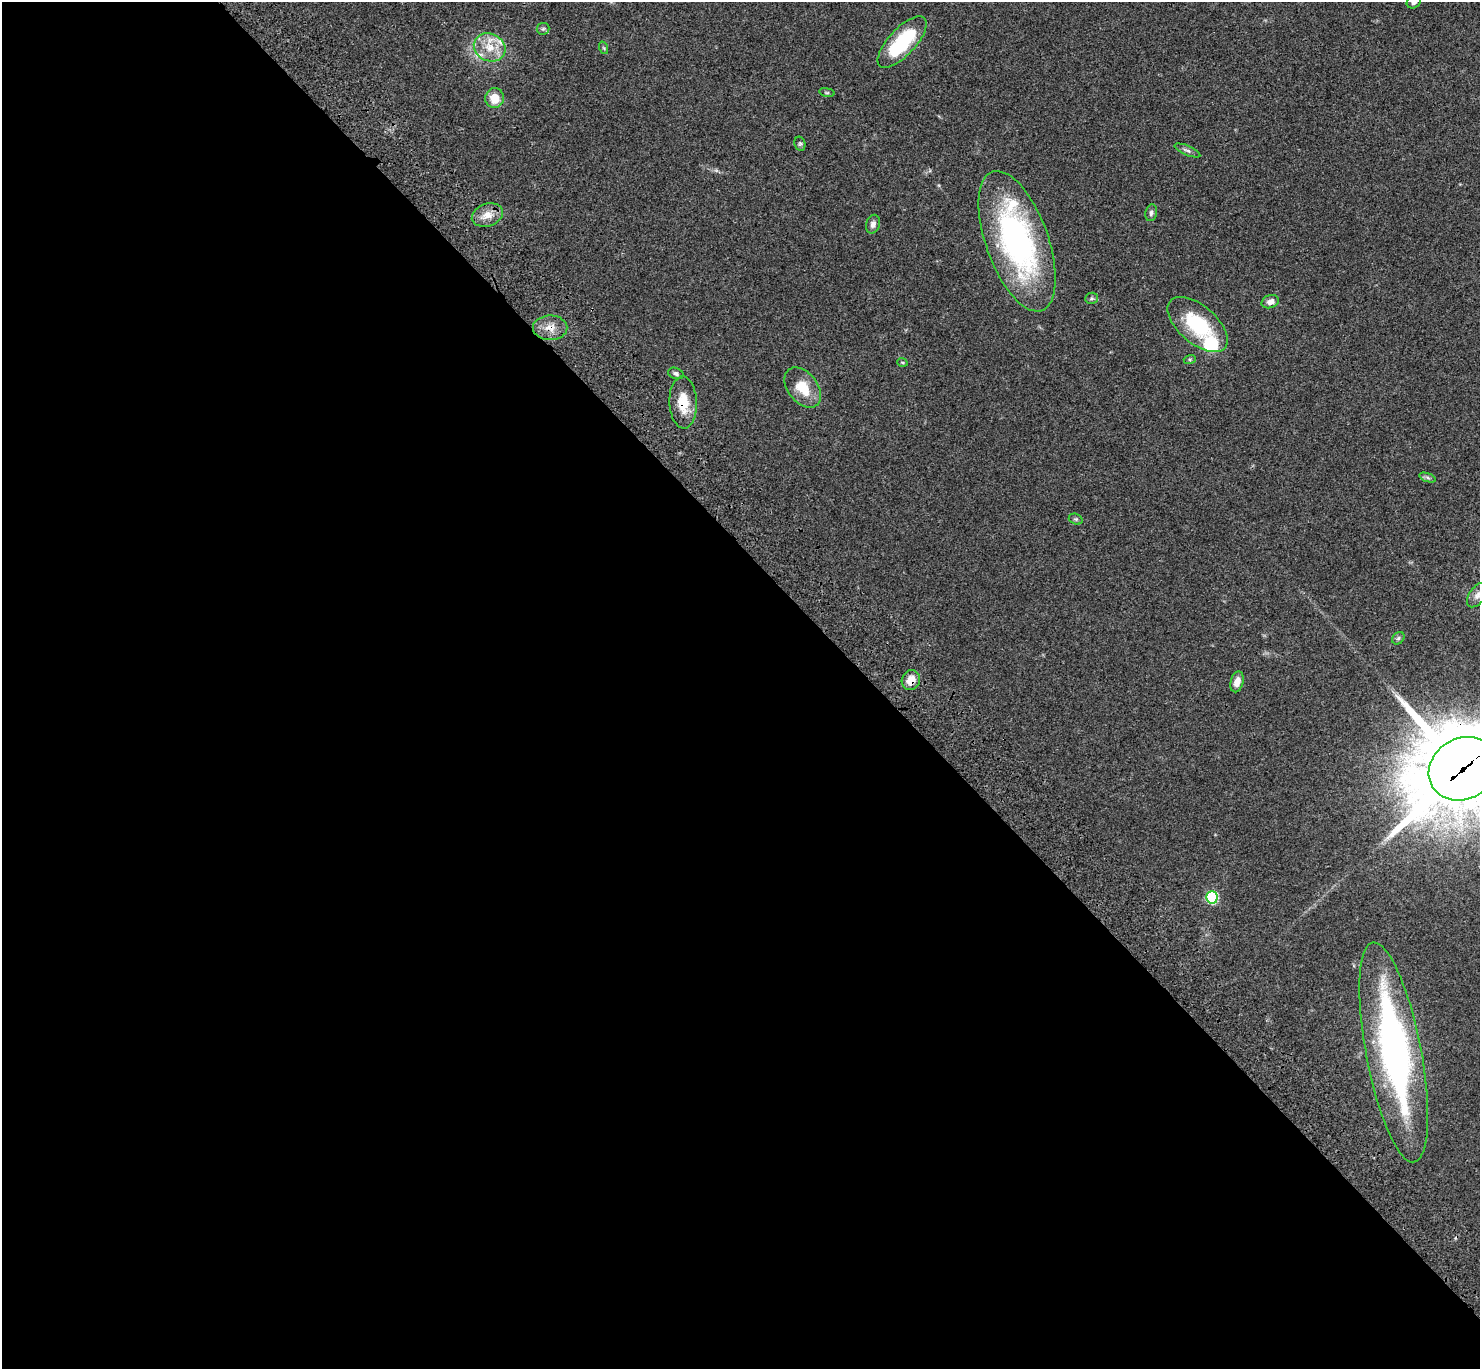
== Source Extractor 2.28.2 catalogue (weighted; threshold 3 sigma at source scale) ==
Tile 9 of 4 x 4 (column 1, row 3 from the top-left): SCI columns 99-1576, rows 1619-2985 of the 6121 x 6108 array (HDU 1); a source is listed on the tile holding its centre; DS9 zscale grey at full resolution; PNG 1482 x 1371 px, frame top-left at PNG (2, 2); each listed source drawn as its Kron ellipse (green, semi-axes under 4 px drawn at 4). Shown black and unused: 59% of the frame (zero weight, under 3 of 4 exposures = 6% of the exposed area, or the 3 px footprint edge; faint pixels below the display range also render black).
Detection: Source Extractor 2.28.2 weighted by HDU 2 'WHT'; one run over the whole footprint, this tile lists its part. Background 0.0502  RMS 0.0054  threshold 0.0242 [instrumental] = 3 sigma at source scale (4.5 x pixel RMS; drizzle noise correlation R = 1.50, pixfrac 1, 0.05/0.05 arcsec/px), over >= 5 px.
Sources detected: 36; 1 inside a brighter object's white glare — neither listed nor drawn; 4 inside a brighter listed object's ellipse — not listed separately; the other 31 listed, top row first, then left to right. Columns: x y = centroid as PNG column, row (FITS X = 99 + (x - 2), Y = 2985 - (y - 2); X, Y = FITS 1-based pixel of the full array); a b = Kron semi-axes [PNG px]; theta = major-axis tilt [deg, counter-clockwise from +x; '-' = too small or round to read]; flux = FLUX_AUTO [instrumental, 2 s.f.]
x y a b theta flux
1414 2 7 6 - 1.9
543 29 6 5 - 0.98
902 42 33 13 47 35
490 47 16 13 -25 9.7
604 48 6 4 -71 0.69
827 92 8 4 -8 0.72
495 98 10 9 - 8
800 144 7 5 -77 0.88
1187 150 14 4 -23 1.7
1151 213 8 6 80 1.5
487 215 16 11 19 6
873 224 9 7 74 2.3
1017 241 74 31 -70 130
1092 298 6 5 - 0.97
1270 302 9 6 17 2.8
1198 324 36 19 -40 35
550 328 17 12 0 6.4
1190 359 6 4 18 0.72
902 362 5 3 - 0.54
676 373 8 5 -20 1.4
803 388 23 15 -51 13
683 402 26 13 -87 13
1428 478 8 4 -19 1
1076 519 7 5 -19 0.88
1477 595 14 8 54 2.8
1398 638 7 5 45 1.1
911 680 10 9 - 6.8
1237 682 10 6 75 4.2
1463 769 35 30 32 8300
1212 897 6 6 - 48
1394 1052 112 27 -79 190
Overlapping masked pixels (flux is a lower limit): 4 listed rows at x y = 550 328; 683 402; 911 680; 1463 769
Isophote crosses this tile's border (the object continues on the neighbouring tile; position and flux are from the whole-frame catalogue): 3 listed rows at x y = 1414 2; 1477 595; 1463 769